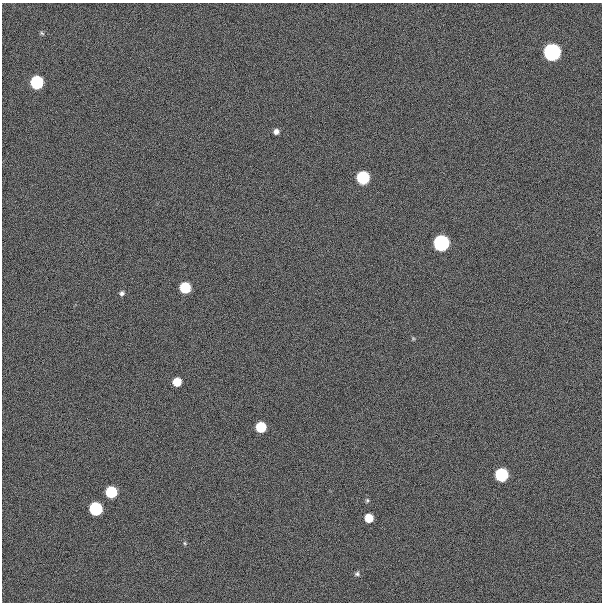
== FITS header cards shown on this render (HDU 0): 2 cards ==
NAXIS1  =                  600
NAXIS2  =                  600

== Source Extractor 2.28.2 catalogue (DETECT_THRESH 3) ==
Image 600 x 600 px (HDU 0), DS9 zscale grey, 1 PNG px = 1 image px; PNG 604 x 604 px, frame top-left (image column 1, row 600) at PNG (2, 3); no overlay
Background 300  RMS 19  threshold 57.8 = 3 sigma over >= 5 px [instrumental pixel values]
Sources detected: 18; all 18 listed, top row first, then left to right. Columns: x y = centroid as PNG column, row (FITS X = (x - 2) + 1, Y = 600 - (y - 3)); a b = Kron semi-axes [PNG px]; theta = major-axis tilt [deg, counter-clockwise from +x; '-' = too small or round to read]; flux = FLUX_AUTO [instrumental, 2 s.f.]
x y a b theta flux
42 33 6 4 -24 1.9e+03
552 52 7 7 - 1.1e+06
37 82 7 7 - 2.1e+05
276 131 5 5 - 6.0e+03
363 177 7 7 - 2.1e+05
441 243 7 7 - 6.3e+05
185 287 7 7 - 8.8e+04
122 293 7 6 - 3.4e+03
413 338 5 5 - 1.6e+03
177 382 6 6 - 3.0e+04
261 427 7 7 - 7.4e+04
501 475 7 7 - 2.1e+05
111 492 7 7 - 9.9e+04
367 500 6 4 70 1.9e+03
96 508 7 7 - 2.2e+05
369 518 6 6 - 3.1e+04
185 543 6 5 - 1.8e+03
357 574 6 6 - 3.0e+03